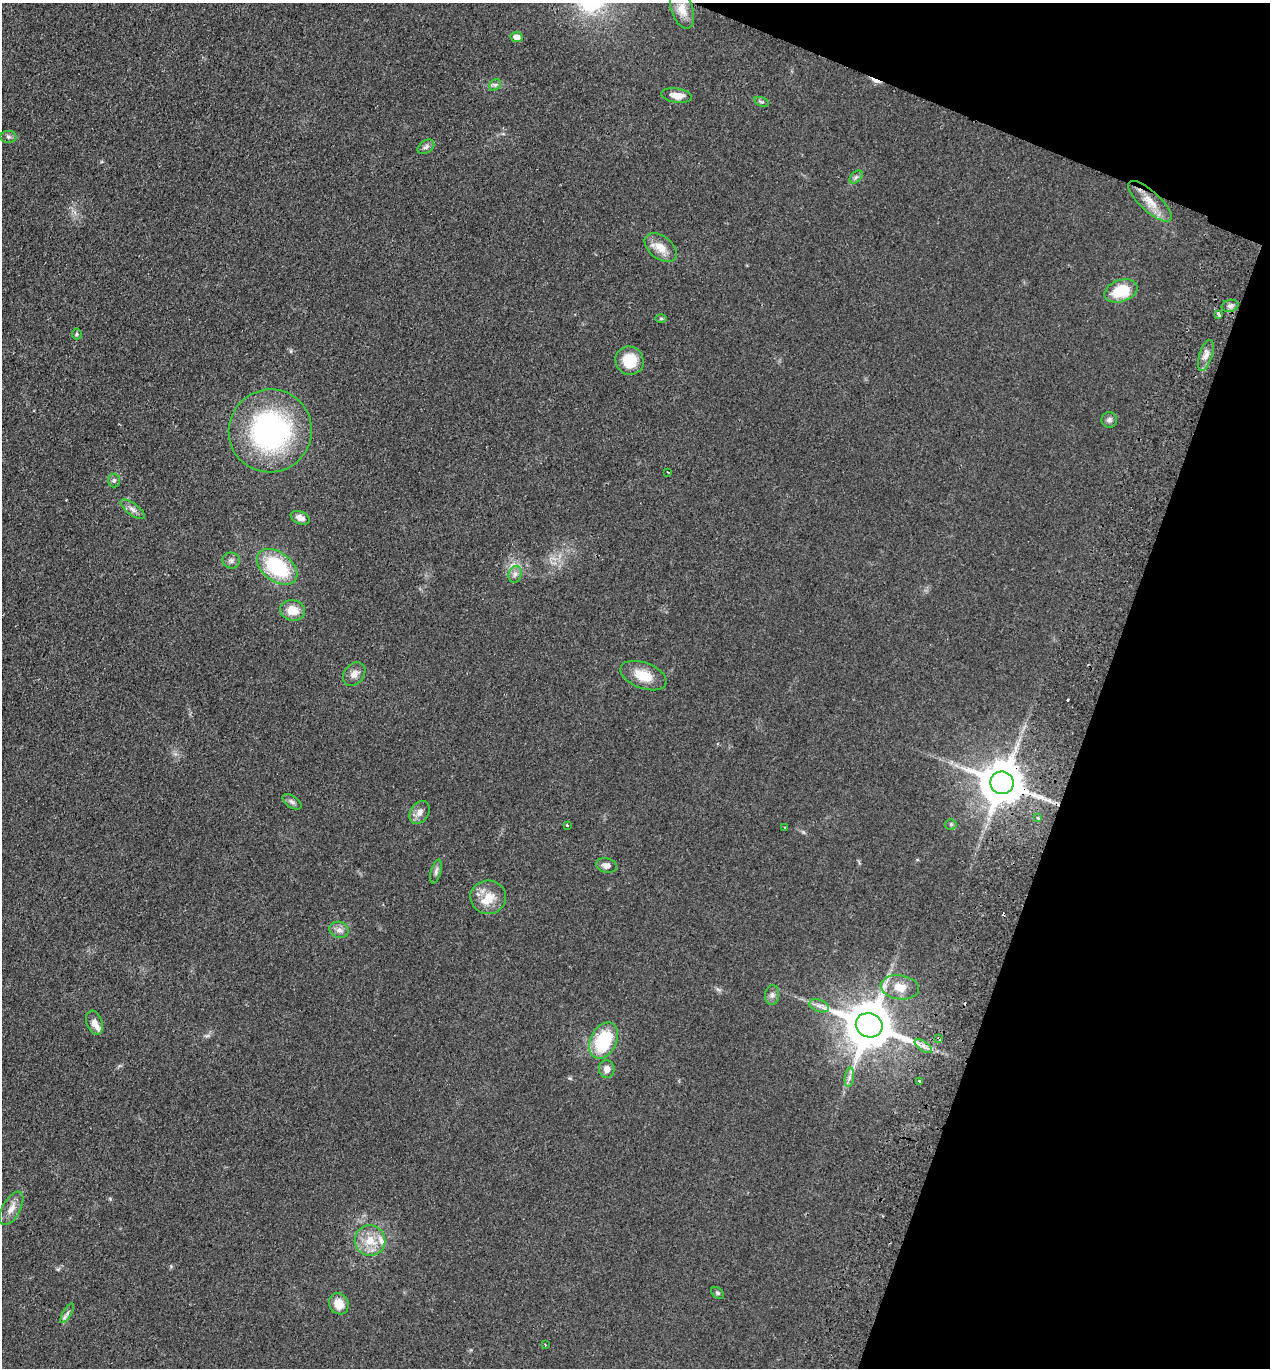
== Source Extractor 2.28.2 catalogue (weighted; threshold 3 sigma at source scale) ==
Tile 8 of 4 x 4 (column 4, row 2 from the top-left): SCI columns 4126-5393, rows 2755-4120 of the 5586 x 5508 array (HDU 1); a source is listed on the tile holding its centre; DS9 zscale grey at full resolution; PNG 1272 x 1370 px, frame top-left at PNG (2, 3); each listed source drawn as its Kron ellipse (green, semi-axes under 4 px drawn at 4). Shown black and unused: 18% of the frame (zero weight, under 2 of 3 exposures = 3% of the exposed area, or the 3 px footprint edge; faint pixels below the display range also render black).
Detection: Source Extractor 2.28.2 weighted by HDU 2 'WHT'; one run over the whole footprint, this tile lists its part. Background 0.0768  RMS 0.0083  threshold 0.0373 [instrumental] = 3 sigma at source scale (4.5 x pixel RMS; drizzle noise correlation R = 1.50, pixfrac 1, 0.05/0.05 arcsec/px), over >= 5 px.
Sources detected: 64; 4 cosmic-ray / hot-pixel residue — neither listed nor drawn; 3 inside a brighter listed object's ellipse — not listed separately; the other 57 listed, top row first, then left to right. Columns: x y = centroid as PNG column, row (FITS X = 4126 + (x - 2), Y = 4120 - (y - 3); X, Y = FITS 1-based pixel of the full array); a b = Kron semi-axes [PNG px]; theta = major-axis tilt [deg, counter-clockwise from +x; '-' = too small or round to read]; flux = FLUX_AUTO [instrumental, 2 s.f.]
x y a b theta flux
682 9 20 11 -71 10
517 37 6 5 - 6.1
495 85 6 5 - 1.9
677 96 15 7 -8 8.9
761 102 7 4 -19 1.4
8 137 8 6 -2 2
426 147 9 6 37 2.7
856 177 8 4 44 1.9
1150 201 28 10 -43 15
661 247 18 11 -38 11
1121 291 17 11 19 26
1230 306 8 6 14 2.8
1218 314 4 3 - 1.5
661 319 6 4 1 1
77 334 5 5 - 1.1
1206 355 16 6 72 5.7
629 361 14 14 - 22
1109 420 8 8 - 2.7
270 431 42 41 - 170
668 472 3 2 - 0.68
114 481 7 6 - 1.8
133 509 14 5 -36 3.8
300 518 10 6 -22 5
231 560 9 8 - 3
277 567 23 14 -37 58
515 574 8 6 74 3.2
293 610 12 10 -11 13
354 674 13 10 52 5.4
643 676 24 13 -21 17
1002 783 12 11 - 3400
292 802 10 6 -34 2.6
420 812 12 9 56 5.5
1038 818 4 3 - 2.4
951 824 5 5 - 1.3
567 825 3 3 - 1.6
785 828 3 3 - 1.3
606 865 10 7 -11 4.2
436 871 12 5 75 2.7
488 897 18 16 -4 14
339 930 10 8 -15 4
900 987 19 12 -8 14
772 995 10 7 83 3.2
819 1006 10 6 -21 3.6
94 1023 12 8 -71 5.8
869 1025 13 12 - 4300
939 1038 3 3 - 1.7
604 1041 19 13 63 45
923 1046 10 5 -35 3.7
607 1069 9 7 -84 5.5
849 1077 9 4 81 2.9
920 1081 3 3 - 3.4
11 1208 18 9 61 7.4
370 1241 15 15 - 15
717 1293 7 5 -41 1.5
339 1304 11 9 -59 11
67 1313 11 4 59 2.3
545 1345 3 2 - 0.66
Overlapping masked pixels (flux is a lower limit): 2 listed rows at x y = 1002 783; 939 1038